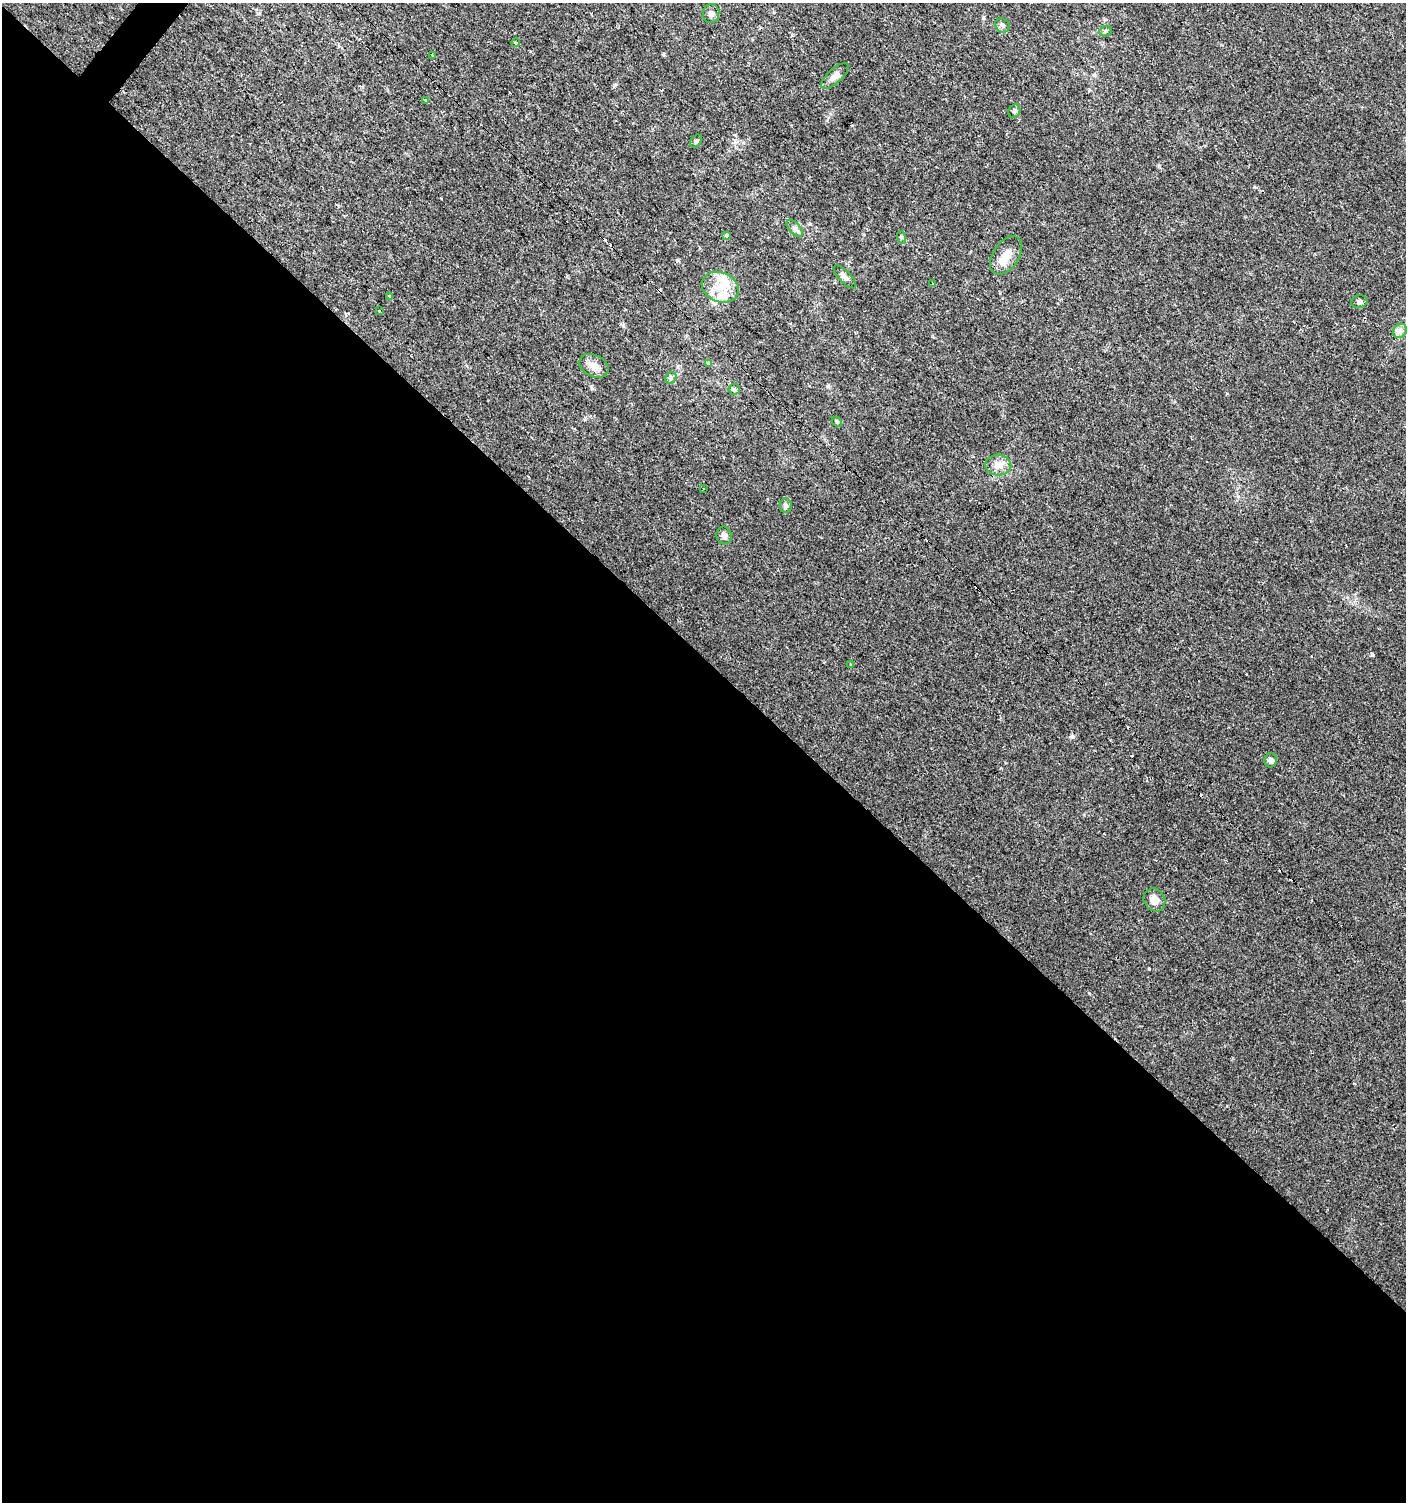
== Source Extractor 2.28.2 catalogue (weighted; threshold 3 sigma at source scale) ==
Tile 14 of 4 x 4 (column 2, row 4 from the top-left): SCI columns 1646-3049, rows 6-1505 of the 6028 x 6010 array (HDU 1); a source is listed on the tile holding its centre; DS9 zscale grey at full resolution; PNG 1408 x 1504 px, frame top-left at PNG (2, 3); each listed source drawn as its Kron ellipse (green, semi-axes under 4 px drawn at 4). Shown black and unused: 57% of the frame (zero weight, under 2 of 3 exposures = <1% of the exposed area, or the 3 px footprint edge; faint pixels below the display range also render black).
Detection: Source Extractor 2.28.2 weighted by HDU 2 'WHT'; one run over the whole footprint, this tile lists its part. Background 0.0255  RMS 0.0047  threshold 0.0212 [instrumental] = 3 sigma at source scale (4.5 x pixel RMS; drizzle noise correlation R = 1.50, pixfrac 1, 0.0396/0.0396 arcsec/px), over >= 5 px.
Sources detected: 44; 1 inside a brighter object's white glare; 9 cosmic-ray / hot-pixel residue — neither listed nor drawn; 2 inside a brighter listed object's ellipse — not listed separately; the other 32 listed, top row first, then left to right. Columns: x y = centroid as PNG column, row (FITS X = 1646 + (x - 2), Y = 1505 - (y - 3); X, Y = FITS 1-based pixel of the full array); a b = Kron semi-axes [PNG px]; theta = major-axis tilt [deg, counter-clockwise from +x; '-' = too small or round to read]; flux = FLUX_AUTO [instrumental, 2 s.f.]
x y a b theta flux
711 13 9 8 - 2
1002 25 7 6 - 1.3
1105 31 6 5 - 0.78
516 43 4 3 - 0.85
433 55 3 2 - 0.51
835 76 17 7 43 2.8
425 100 3 3 - 1.6
1014 111 7 5 63 1
696 141 7 5 57 0.85
795 228 10 5 -49 1.6
726 236 4 3 - 1.2
901 237 6 4 -71 0.66
1006 255 21 13 56 5.9
845 277 15 6 -46 1.7
933 284 3 2 - 1
720 287 19 14 -22 9.3
390 296 4 2 - 0.4
1359 302 8 6 12 1.3
379 311 3 3 - 1.6
1400 331 8 6 45 1.8
708 363 4 3 - 1.8
594 366 15 10 -27 4
671 378 6 5 - 0.89
734 389 6 5 - 0.89
837 422 6 4 -45 0.67
998 465 13 10 -4 4
703 489 3 3 - 1.2
786 506 7 6 - 1
724 535 9 7 -79 1.9
851 665 3 3 - 1.8
1271 760 7 6 - 1.7
1154 900 12 10 -56 3.9
Unlisted compact peaks at least as high as the median listed source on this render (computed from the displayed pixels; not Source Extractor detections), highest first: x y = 1372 655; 1254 187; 828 386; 615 85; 623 325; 983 18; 743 143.